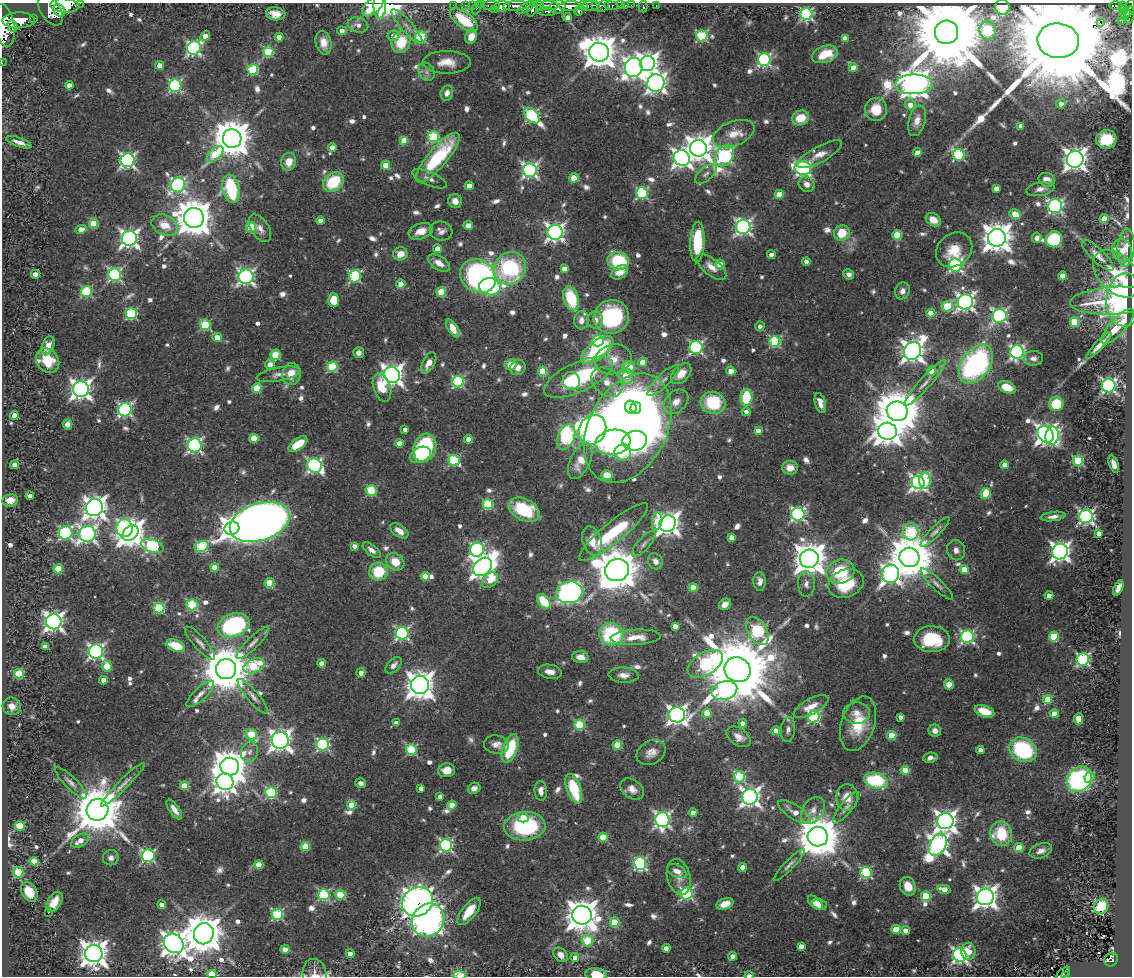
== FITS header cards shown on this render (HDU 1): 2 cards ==
NAXIS1  =                 1130
NAXIS2  =                  974

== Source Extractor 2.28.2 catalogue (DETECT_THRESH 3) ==
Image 1130 x 974 px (HDU 1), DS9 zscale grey, 1 PNG px = 1 image px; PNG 1134 x 978 px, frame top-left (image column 1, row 974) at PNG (2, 3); each listed source drawn as its Kron ellipse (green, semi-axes under 4 px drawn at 4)
Background 0.861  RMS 0.027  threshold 0.08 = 3 sigma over >= 5 px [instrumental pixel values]
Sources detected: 770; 2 with non-positive FLUX_AUTO (blend fragments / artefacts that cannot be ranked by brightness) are neither listed nor drawn; of the other 768, the 500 brightest by FLUX_AUTO listed and drawn (268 fainter detections omitted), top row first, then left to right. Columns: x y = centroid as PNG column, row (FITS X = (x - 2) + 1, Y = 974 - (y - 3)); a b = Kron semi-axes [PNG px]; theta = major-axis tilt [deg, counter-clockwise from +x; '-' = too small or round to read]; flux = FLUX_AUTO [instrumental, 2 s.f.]
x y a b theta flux
80 3 2 2 - 41
380 5 14 6 89 50
453 5 2 2 - 13
465 5 3 2 - 11
472 5 2 2 - 15
482 5 2 2 - 10
491 5 9 3 1 90
549 5 9 4 0 460
595 5 4 3 - 300
620 5 3 2 - 33
631 5 2 2 - 12
656 5 3 2 - 28
1116 5 6 3 0 180
64 6 14 7 -5 2900
373 6 13 7 44 58
502 6 8 5 6 1400
515 6 12 5 4 1300
539 6 5 4 - 410
570 6 11 5 1 2000
583 6 5 3 - 420
591 6 8 5 -9 760
603 6 7 5 47 250
611 6 7 3 -8 190
625 6 4 3 - 38
1122 6 4 3 - 150
557 7 8 6 19 930
643 7 6 3 -88 11
1002 7 8 7 - 45
477 8 7 3 64 74
526 8 10 4 31 450
1129 8 9 4 67 360
532 9 8 4 68 680
50 10 17 10 -56 3900
59 10 6 5 - 1100
494 10 4 3 - 21
1124 10 4 3 - 92
546 11 9 4 -4 310
579 11 4 3 - 300
276 14 10 6 -7 21
806 14 6 6 - 310
1125 14 5 3 - 190
1130 15 9 4 85 230
567 17 4 4 - 14
34 18 3 3 - 120
19 20 16 8 1 3900
464 20 16 7 -37 79
1122 22 3 2 - 13
1100 23 3 2 - 4100
4 25 21 10 -80 5300
358 25 10 7 -16 11
12 26 6 5 - 970
407 27 22 5 -48 14
988 30 9 8 - 45
342 31 5 4 - 11
946 32 12 11 - 43000
205 36 6 4 48 19
393 36 6 5 - 15
702 36 5 5 - 180
279 37 4 4 - 17
421 37 6 5 - 140
471 37 7 5 66 27
845 38 4 4 - 21
1058 41 21 17 -5 100000
401 42 11 9 71 68
324 43 12 8 -78 19
194 48 7 6 - 450
268 52 5 5 - 120
599 52 10 9 - 4000
825 54 13 8 18 53
764 60 6 6 - 310
447 62 24 11 0 29
2 63 2 2 - 9.3
647 63 8 7 - 1100
159 65 4 4 - 23
634 68 9 8 - 1200
853 68 4 4 - 30
253 69 5 5 - 140
427 72 10 7 -55 9.3
656 83 9 8 - 980
914 84 19 10 1 2900
69 85 4 4 - 13
175 86 6 6 - 250
447 93 8 6 73 10
1061 104 5 4 - 14
910 105 5 5 - 19
876 109 11 11 - 42
532 116 9 6 -43 260
801 118 9 7 20 38
917 121 16 8 75 18
1021 126 4 4 - 20
734 134 22 12 22 30
433 137 6 5 - 160
232 139 9 9 - 5500
1106 139 10 9 - 69
404 141 4 4 - 52
19 142 14 4 -19 14
332 147 4 4 - 22
698 148 8 8 - 2000
917 153 4 4 - 20
215 154 10 5 44 98
820 154 25 8 28 22
959 155 6 5 - 230
724 156 11 8 54 400
438 158 31 9 49 140
682 158 8 7 - 930
1075 159 8 8 - 1600
128 160 7 7 - 500
289 162 9 7 79 26
386 165 4 4 - 43
803 168 8 7 - 420
530 170 7 7 - 550
706 174 13 6 40 9.1
574 178 4 4 - 55
429 179 18 6 -23 11
1047 180 8 6 -22 17
333 182 11 9 39 93
807 184 8 7 - 13
178 185 7 7 - 360
469 186 4 4 - 27
996 188 4 4 - 12
231 189 14 8 -78 150
1040 189 14 7 10 12
642 193 6 6 - 200
779 194 4 4 - 36
455 201 7 6 - 12
1055 206 7 7 - 390
1015 214 6 4 -28 39
194 218 10 10 - 5300
1104 219 4 4 - 46
933 220 8 6 -32 24
320 221 4 4 - 16
93 223 4 4 - 56
165 225 14 10 -25 31
468 226 5 4 - 14
251 227 5 5 - 85
743 227 7 7 - 530
260 228 15 8 -57 14
81 229 6 4 16 21
421 231 12 8 20 21
441 231 11 9 -14 10
555 232 7 7 - 720
842 233 8 7 - 39
897 235 4 4 - 65
997 238 9 9 - 3000
1037 238 5 4 - 9.4
129 239 7 7 - 840
1054 239 8 8 - 140
697 242 20 7 88 110
1126 248 19 8 87 21
437 249 4 4 - 30
954 250 19 16 40 44
1122 251 12 9 -70 24
400 254 7 6 - 22
771 255 4 4 - 19
1098 255 21 6 -44 16
618 261 11 9 -10 100
806 261 4 4 - 10
439 263 12 6 -32 15
720 264 5 4 - 41
955 265 6 6 - 390
711 267 18 8 -38 20
510 268 17 15 48 220
564 269 4 4 - 17
620 272 9 6 33 22
35 274 4 4 - 15
849 274 5 5 - 9.1
1117 274 28 18 -46 93
115 275 6 6 - 330
355 276 6 6 - 200
478 276 19 16 -33 540
1063 276 4 4 - 26
246 277 7 7 - 560
401 284 4 4 - 41
490 287 11 8 -9 110
86 291 5 5 - 170
902 291 8 7 - 9.2
441 292 5 5 - 66
571 298 12 7 -72 92
333 300 7 5 -89 73
1125 300 27 18 87 270
1114 301 44 14 3 140
965 302 8 7 - 750
947 306 5 5 - 100
931 313 4 4 - 37
131 314 6 5 - 190
999 316 7 7 - 380
611 317 17 16 - 170
581 320 9 7 82 11
595 320 8 7 - 12
1074 322 5 5 - 74
205 325 5 5 - 120
760 326 5 4 - 9.3
1118 326 22 8 48 59
453 328 10 5 -55 25
217 337 5 4 - 26
598 341 6 5 - 140
775 342 5 5 - 180
48 346 10 6 68 22
1099 346 17 4 46 15
696 347 6 6 - 320
597 350 19 9 39 160
912 351 9 8 - 1500
1017 352 7 6 - 430
359 353 5 5 - 11
275 355 5 5 - 82
1033 358 9 7 2 9
613 359 18 14 15 32
48 360 13 11 -51 49
643 362 4 4 - 24
429 363 11 6 63 18
270 364 5 4 - 15
511 364 6 5 - 32
976 364 22 14 54 390
332 367 5 5 - 130
629 367 6 6 - 41
518 368 8 7 - 13
543 371 4 4 - 78
731 371 4 4 - 30
932 371 4 4 - 35
278 374 22 6 11 13
291 374 11 9 80 29
681 374 12 8 47 26
392 375 8 7 - 1300
626 376 8 6 -71 52
578 377 37 14 25 190
663 380 21 6 45 15
571 381 9 8 - 42
458 382 6 5 - 220
607 382 17 12 -38 28
925 383 30 5 48 18
1109 386 7 6 - 440
382 387 15 8 -71 54
1007 387 9 5 -22 40
257 388 5 4 - 72
81 389 8 8 - 1100
746 397 8 6 84 89
676 402 14 10 42 19
713 403 12 11 - 100
820 403 10 5 -75 14
1056 404 7 7 - 59
631 407 6 5 - 4500
636 408 6 5 - 4700
125 410 7 6 - 390
897 411 10 9 - 7800
746 412 4 4 - 9.6
14 415 4 4 - 18
67 424 5 4 - 16
628 428 58 39 63 2500
405 430 4 4 - 9.1
592 430 15 13 59 1000
758 431 4 4 - 13
887 431 9 8 - 2600
1046 434 9 7 -49 1100
1052 436 9 6 80 370
566 437 13 8 67 260
254 438 4 4 - 47
468 439 4 4 - 19
635 441 12 10 9 820
613 442 18 12 9 250
399 443 4 4 - 20
298 444 11 5 36 47
195 445 7 7 - 430
425 448 14 11 71 220
623 453 8 8 - 130
420 455 11 7 25 44
454 460 6 5 - 180
580 461 19 9 64 36
1078 461 5 5 - 130
1114 464 9 4 -70 12
14 465 4 4 - 12
314 465 7 6 - 440
1005 465 4 4 - 24
790 468 8 7 - 17
607 475 6 5 - 36
925 481 8 5 90 93
918 482 7 6 - 670
371 490 5 5 - 130
985 493 5 4 - 74
30 496 4 4 - 9.2
10 500 8 6 10 25
488 504 5 5 - 140
95 508 9 8 - 1600
524 510 16 10 -26 110
798 514 7 6 - 390
1086 516 7 6 - 530
1053 517 12 4 8 10
657 521 9 5 82 52
260 522 31 18 18 3000
668 524 8 7 - 1500
124 528 9 8 - 250
232 528 7 6 - 1400
399 531 10 6 -36 17
613 532 44 10 39 120
911 532 8 8 - 170
935 532 20 5 45 9.1
65 533 7 6 - 280
130 533 9 6 44 2500
1098 533 4 4 - 11
87 534 8 8 - 670
731 538 4 4 - 22
592 541 15 9 -73 30
644 544 16 6 48 9.7
152 546 12 6 -16 260
202 546 7 5 25 150
354 546 4 4 - 10
372 550 10 5 -38 9.8
477 550 7 6 - 350
956 550 10 9 - 11
1060 552 8 7 - 960
909 557 10 9 - 8400
809 559 9 9 - 3500
655 561 8 7 - 11
395 562 10 8 -39 32
214 567 4 4 - 30
483 567 10 8 41 1700
58 569 5 4 - 69
964 569 4 4 - 30
617 570 12 11 - 7500
378 572 9 9 - 70
840 572 14 12 17 81
890 574 9 8 - 800
425 576 4 4 - 30
490 580 9 6 42 34
760 581 9 6 -89 10
269 583 5 5 - 64
846 583 18 14 22 81
806 584 13 8 -90 9.6
937 584 21 5 -44 10
693 588 4 4 - 43
1118 588 8 4 66 12
569 592 13 10 12 690
1049 596 4 4 - 16
544 601 8 5 -50 59
725 604 6 5 - 13
192 605 5 5 - 170
159 608 5 5 - 130
54 622 8 7 - 950
234 625 16 11 21 310
675 626 4 4 - 14
757 631 15 9 -59 260
402 633 6 6 - 360
611 634 12 11 - 160
636 637 25 7 3 26
967 637 6 6 - 350
1054 637 5 5 - 110
932 639 18 13 -1 110
200 643 21 6 -48 12
253 643 22 6 45 13
176 646 10 5 -21 59
45 647 4 4 - 13
96 652 7 7 - 540
580 657 8 6 -6 16
1083 660 6 6 - 290
322 663 4 4 - 19
705 664 19 11 32 360
394 665 10 6 46 10
107 666 5 4 - 43
254 666 11 7 22 120
226 669 10 10 - 9600
737 670 13 12 - 25000
550 672 12 7 -9 15
361 673 5 4 - 10
19 674 5 4 - 93
623 675 15 7 -2 13
103 680 4 4 - 12
949 684 5 5 - 16
420 685 9 9 - 2500
724 691 13 9 18 430
200 694 18 6 44 12
253 696 22 6 -49 13
1047 700 5 4 - 60
12 706 9 8 - 16
811 706 19 8 29 23
984 711 10 5 -18 35
707 713 5 4 - 49
857 713 13 10 -4 17
1054 714 4 4 - 22
677 715 8 7 - 920
814 717 6 5 - 250
900 717 4 4 - 9.7
1079 719 5 4 - 37
396 723 4 4 - 13
743 723 4 4 - 13
858 724 28 16 71 64
579 725 5 5 - 140
788 729 12 7 84 9
776 731 4 4 - 32
935 731 6 6 - 10
251 734 6 5 - 91
892 736 5 4 - 46
738 737 13 8 -34 15
280 740 8 8 - 1300
323 744 6 6 - 260
496 744 13 9 -8 14
617 745 5 4 - 64
510 748 15 7 70 100
411 750 5 5 - 150
980 750 4 4 - 13
1023 750 14 11 -29 180
250 752 10 8 72 11
651 752 15 11 30 17
930 758 7 5 8 9.1
230 767 9 8 - 4500
447 770 8 7 - 22
905 770 4 4 - 45
739 777 5 5 - 160
1089 777 5 5 - 43
1079 779 13 11 50 350
876 781 12 7 -12 130
225 782 9 8 - 1300
71 783 21 6 -45 11
361 783 5 5 - 9.1
123 784 30 5 45 14
184 786 4 4 - 49
421 788 4 4 - 10
474 788 6 5 - 9.2
574 789 16 7 -70 84
632 789 13 9 -37 16
541 791 10 6 -87 13
271 793 5 5 - 190
440 797 4 4 - 12
750 797 8 8 - 970
847 797 13 11 87 23
352 805 4 4 - 49
452 805 4 4 - 33
846 808 19 6 51 10
97 810 11 10 - 11000
174 810 11 5 -55 14
813 810 15 10 55 16
795 812 19 7 -32 23
693 813 4 4 - 15
523 817 5 5 - 14
662 820 7 7 - 530
945 821 8 8 - 1300
20 826 5 4 - 80
525 826 21 14 4 190
1001 834 12 11 - 68
603 837 4 4 - 66
818 837 10 10 - 7900
80 841 10 5 33 19
446 845 6 6 - 350
938 845 12 8 58 960
305 846 4 4 - 63
1019 848 5 4 - 54
1041 851 11 7 19 12
148 856 6 6 - 310
111 858 8 7 - 9.1
34 861 4 4 - 28
640 863 6 6 - 270
259 865 4 4 - 41
789 865 22 5 46 9.5
742 867 4 4 - 25
677 871 10 6 -27 15
18 872 5 5 - 110
866 872 5 5 - 210
679 877 18 11 -75 17
908 886 9 7 -66 27
944 889 7 4 -13 20
29 892 10 7 -59 33
686 894 6 6 - 290
324 895 5 5 - 190
340 895 5 4 - 97
926 896 5 5 - 110
985 897 8 8 - 1500
54 902 11 6 60 24
418 902 16 14 34 1600
815 903 9 5 -43 18
725 904 9 5 20 24
820 904 7 5 -10 36
162 905 4 4 - 17
1101 906 8 7 - 78
469 911 16 7 52 44
48 913 4 3 - 21
277 914 6 5 - 190
582 915 10 9 - 3700
428 920 17 15 48 970
615 922 5 4 - 76
896 929 4 4 - 58
905 930 4 4 - 15
204 934 11 9 71 5800
587 941 5 5 - 130
174 943 11 9 -43 2000
801 946 4 4 - 18
666 948 4 4 - 15
285 949 4 4 - 15
968 951 8 7 - 29
94 953 9 8 - 2500
350 954 4 4 - 14
561 955 8 6 -46 15
960 955 7 6 - 570
733 956 4 4 - 15
575 957 4 4 - 11
1111 960 7 6 - 190
212 974 5 4 - 110
315 974 15 12 -79 16
596 974 11 6 -3 36
1063 974 9 3 45 70
460 975 6 4 -4 71
749 975 4 2 - 13
1065 975 3 3 - 33
At the frame edge (FLAGS 8, measured only in part): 13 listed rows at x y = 80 3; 64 6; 1129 8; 50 10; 1130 15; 4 25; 2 63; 212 974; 315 974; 596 974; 460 975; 749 975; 1065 975
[268 fainter detections neither listed nor drawn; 2 non-positive-flux detections neither listed nor drawn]